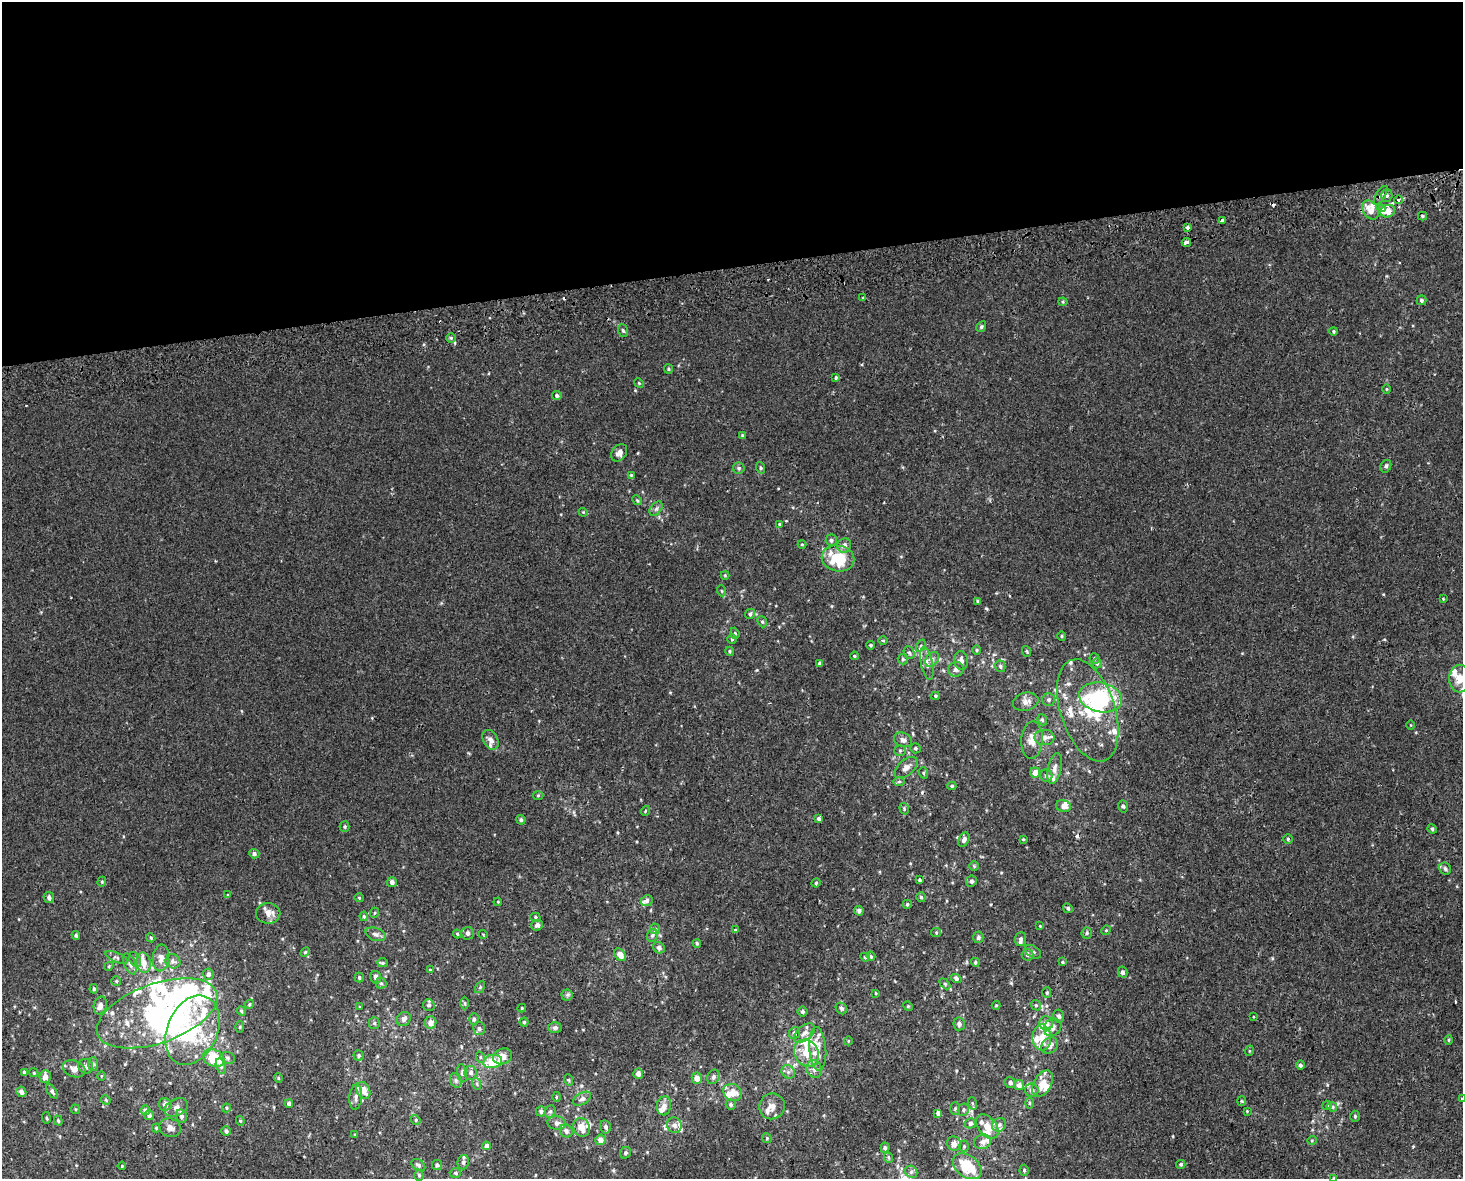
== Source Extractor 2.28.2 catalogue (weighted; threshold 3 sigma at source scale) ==
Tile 2 of 3 x 4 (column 2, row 1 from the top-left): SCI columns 1484-2944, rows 3572-4748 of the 4470 x 4790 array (HDU 1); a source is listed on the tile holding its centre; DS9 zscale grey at full resolution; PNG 1465 x 1181 px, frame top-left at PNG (2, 2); each listed source drawn as its Kron ellipse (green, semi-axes under 4 px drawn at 4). Shown black and unused: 23% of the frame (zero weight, under 2 of 3 exposures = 2% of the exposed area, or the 3 px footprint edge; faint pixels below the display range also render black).
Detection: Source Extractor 2.28.2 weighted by HDU 2 'WHT'; one run over the whole footprint, this tile lists its part. Background 3.92e-04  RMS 0.0028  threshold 0.0127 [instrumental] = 3 sigma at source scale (4.5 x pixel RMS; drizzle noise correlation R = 1.50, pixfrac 1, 0.0396/0.0396 arcsec/px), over >= 5 px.
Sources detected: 366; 7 inside a brighter object's white glare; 8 cosmic-ray / hot-pixel residue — neither listed nor drawn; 52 inside a brighter listed object's ellipse — not listed separately; the other 299 listed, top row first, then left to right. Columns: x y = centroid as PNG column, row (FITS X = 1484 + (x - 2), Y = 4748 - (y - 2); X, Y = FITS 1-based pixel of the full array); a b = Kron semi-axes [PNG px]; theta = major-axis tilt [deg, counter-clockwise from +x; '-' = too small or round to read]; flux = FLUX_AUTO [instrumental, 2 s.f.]
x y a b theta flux
1381 195 10 4 58 0.81
1387 196 6 5 - 0.64
1398 200 4 4 - 0.9
1382 208 4 3 - 7.8
1370 210 10 7 -56 2.9
1388 211 7 6 - 3.4
1422 216 4 4 - 0.39
1222 221 4 3 - 2.4
1188 227 4 3 - 1.3
1186 242 5 3 - 2.8
863 298 4 3 - 0.24
1421 300 5 5 - 0.52
1063 302 4 4 - 0.29
981 327 5 4 - 0.42
623 331 6 5 - 0.48
1334 331 4 4 - 0.33
451 338 5 5 - 0.4
668 369 5 4 - 0.35
836 378 4 3 - 0.56
639 383 5 4 - 0.31
1386 389 5 3 - 0.27
557 396 4 4 - 0.69
743 436 4 4 - 0.5
619 453 9 7 54 1.5
1386 466 6 5 - 0.69
739 468 6 5 - 0.52
761 468 6 4 -72 0.4
631 475 4 4 - 0.29
637 500 5 4 - 0.32
656 509 8 5 53 0.74
583 512 4 3 - 0.27
780 524 4 3 - 0.32
831 540 5 5 - 0.73
802 544 4 4 - 0.27
844 545 7 7 - 1.3
838 558 16 13 -12 12
725 575 4 4 - 0.27
722 591 5 3 - 0.26
1443 599 3 3 - 0.23
978 601 4 3 - 0.35
750 614 5 5 - 0.56
762 622 6 4 -67 0.41
735 633 5 4 - 0.39
1062 636 4 4 - 0.33
732 639 5 5 - 0.39
883 641 5 3 - 0.25
870 645 4 4 - 0.4
921 646 6 4 64 0.41
977 650 4 4 - 0.34
730 651 4 4 - 0.4
1026 651 5 3 - 0.29
909 653 6 5 - 0.56
854 656 4 3 - 0.34
1094 658 5 5 - 0.43
903 659 5 5 - 0.47
932 659 8 6 52 0.85
961 660 9 7 -83 1.3
927 663 16 6 -78 1.8
1097 663 5 4 - 0.55
819 664 3 3 - 0.58
1000 666 6 5 - 0.53
956 669 7 7 - 1.1
1460 679 13 11 89 4
935 696 4 4 - 0.37
1100 697 21 14 -12 22
1049 700 6 6 - 0.6
1026 702 13 9 14 1.8
1088 710 53 27 -72 19
1042 720 6 4 -68 0.44
1411 725 5 3 - 0.2
1044 737 10 7 -1 1.6
490 740 10 7 -61 1.8
903 740 9 7 -26 0.97
1032 740 19 10 87 2.9
915 748 5 5 - 0.5
900 751 5 5 - 0.43
906 768 13 8 41 1.6
1055 769 16 6 77 1.7
1035 772 5 5 - 2.3
924 773 6 3 -71 0.3
1046 776 6 6 - 0.8
899 782 6 4 1 0.46
952 786 4 4 - 0.38
538 795 5 3 - 0.3
1063 806 7 6 - 1.4
1123 806 6 5 - 0.53
904 809 6 4 -73 0.39
645 811 5 3 - 0.24
819 819 4 3 - 3.2
521 820 5 4 - 0.56
345 827 5 5 - 0.42
1432 829 5 4 - 0.36
1023 839 4 4 - 0.31
1288 839 4 4 - 0.39
964 840 7 5 63 0.89
254 854 5 4 - 0.77
974 866 5 5 - 0.33
1445 869 6 5 - 0.67
919 880 4 3 - 0.42
971 881 6 5 - 0.83
102 882 5 4 - 0.39
392 882 5 5 - 1
816 883 4 4 - 0.32
228 895 4 4 - 0.26
49 897 5 5 - 0.81
921 897 5 5 - 0.43
359 898 4 4 - 0.3
647 901 6 5 - 0.78
498 902 4 3 - 0.23
907 904 4 4 - 0.41
1068 908 5 4 - 0.55
859 911 5 4 - 0.74
268 913 12 10 1 2.5
374 913 5 3 - 0.28
364 916 5 4 - 0.4
535 917 5 4 - 0.42
537 925 6 5 - 1.1
1040 926 4 3 - 0.23
655 929 5 5 - 0.53
735 929 3 3 - 0.46
1106 930 5 4 - 0.31
936 932 5 4 - 0.29
468 933 6 6 - 0.82
1087 933 5 5 - 0.43
375 934 10 6 -19 1.1
457 934 4 4 - 0.35
483 934 4 3 - 0.2
76 935 4 4 - 0.53
652 935 6 5 - 0.55
978 937 6 5 - 0.56
151 938 4 3 - 0.29
1021 939 7 5 85 0.73
697 943 4 3 - 0.35
659 948 6 5 - 0.86
305 952 6 3 45 0.34
1033 952 9 5 -34 0.66
620 955 7 5 -53 2.5
1028 955 6 6 - 0.71
871 956 5 4 - 0.35
116 957 12 4 -24 0.71
865 957 4 4 - 0.32
161 958 13 8 84 1.9
135 960 8 5 -65 0.77
173 961 8 7 - 0.93
975 962 4 4 - 0.49
1063 962 4 3 - 0.31
144 963 10 7 -78 2.8
382 963 5 4 - 0.4
130 964 11 5 -68 1
109 966 5 3 - 0.28
430 970 4 4 - 0.25
1123 972 5 4 - 0.79
208 974 6 5 - 0.93
359 977 5 4 - 0.52
376 977 6 5 - 1.2
956 978 5 4 - 0.76
116 981 5 5 - 0.41
381 983 5 5 - 0.51
945 984 6 4 -45 0.39
480 987 6 4 56 0.37
94 989 5 4 - 0.5
876 993 4 2 - 0.22
1047 993 5 4 - 0.42
567 995 5 5 - 0.53
465 1003 6 4 -89 0.42
249 1004 5 4 - 0.33
100 1005 9 6 75 1.6
429 1005 6 6 - 0.65
996 1005 4 4 - 0.29
1036 1005 5 4 - 0.37
908 1006 5 4 - 0.32
360 1007 4 4 - 0.3
522 1008 4 4 - 0.28
841 1008 6 5 - 0.65
241 1011 5 4 - 0.46
803 1011 5 5 - 0.59
157 1013 63 29 19 34
1059 1016 6 5 - 0.77
1254 1017 3 2 - 0.25
404 1019 7 6 - 1.1
474 1019 6 5 - 0.44
524 1022 4 4 - 0.36
374 1023 5 5 - 0.53
431 1023 6 6 - 1.9
1046 1023 7 6 - 2.1
959 1024 6 5 - 0.81
240 1027 5 3 - 0.31
1052 1027 9 8 - 1.6
555 1028 6 5 - 0.75
479 1029 7 6 - 0.72
192 1030 36 25 66 19
794 1033 6 5 - 0.89
804 1033 12 7 40 1.6
1042 1038 13 9 -89 2.9
1448 1040 5 3 - 0.31
848 1041 4 3 - 0.2
1050 1046 9 7 43 1.9
818 1049 22 8 -86 3.3
1249 1051 5 3 - 0.23
806 1053 14 11 -61 4.3
359 1055 5 5 - 0.47
503 1056 10 7 24 2.7
480 1057 6 3 -72 0.36
214 1058 11 8 -27 8.7
228 1058 7 5 -17 0.71
493 1061 9 6 10 6.7
93 1064 7 5 -89 0.58
1300 1065 4 4 - 0.62
86 1066 7 7 - 1
221 1066 8 5 -74 0.78
74 1069 11 8 -20 1.8
814 1069 9 7 -65 1.3
24 1072 4 3 - 0.52
788 1072 7 6 - 0.87
34 1073 4 3 - 0.29
462 1073 9 4 -82 0.6
471 1073 7 6 - 0.88
638 1074 5 5 - 1.5
101 1076 4 3 - 0.24
45 1077 6 5 - 1.6
713 1077 7 6 - 0.74
278 1078 5 4 - 0.29
697 1078 6 5 - 1.9
456 1080 7 5 -70 0.7
569 1080 6 3 -71 0.3
1010 1083 5 5 - 0.86
477 1084 6 3 -72 0.39
1043 1084 14 9 60 3.7
1019 1085 5 5 - 1.1
363 1090 9 6 -63 3.4
1032 1090 7 6 - 1.2
52 1091 8 4 -58 0.67
21 1092 5 4 - 1.3
733 1092 10 8 -29 2.8
356 1097 12 6 85 1.3
556 1097 5 3 - 0.26
582 1099 10 6 29 0.97
1462 1099 3 3 - 1.1
106 1100 5 4 - 0.31
1241 1101 5 3 - 0.31
289 1103 4 4 - 1.1
972 1103 6 4 -71 0.34
1030 1103 6 4 89 0.35
165 1104 6 6 - 1.1
731 1104 5 5 - 0.62
1327 1105 5 4 - 0.32
664 1106 9 7 81 1.7
772 1106 13 12 - 2.4
176 1107 12 8 26 1.6
1332 1107 5 4 - 0.4
226 1108 4 4 - 0.36
75 1109 5 4 - 0.32
955 1109 6 5 - 0.49
145 1110 5 4 - 0.95
963 1110 6 5 - 0.55
541 1111 5 5 - 0.65
550 1111 6 5 - 0.6
1247 1111 3 3 - 0.21
938 1113 4 4 - 0.85
149 1115 5 5 - 0.97
181 1116 7 5 -77 1.1
1355 1116 5 4 - 0.51
46 1118 6 3 -82 0.35
58 1120 5 3 - 0.44
416 1120 5 4 - 0.3
240 1121 5 4 - 0.37
557 1123 9 6 -7 1.1
970 1123 5 5 - 0.84
674 1125 8 7 - 1.2
999 1125 7 6 - 0.86
581 1127 9 8 - 2.7
606 1127 6 5 - 0.99
987 1127 14 9 -50 3.1
156 1128 4 4 - 0.39
170 1128 11 9 -20 1.6
226 1131 5 4 - 0.93
566 1131 7 6 - 0.94
355 1134 4 3 - 0.22
767 1138 5 4 - 0.34
600 1140 5 5 - 2.1
1312 1140 5 3 - 0.23
982 1142 8 7 - 1.4
954 1144 7 7 - 1.5
487 1146 4 4 - 1.4
964 1146 5 4 - 0.43
885 1148 5 4 - 0.55
625 1153 6 5 - 0.53
889 1158 5 3 - 0.31
463 1162 7 5 73 0.87
1181 1164 4 4 - 0.44
418 1165 8 5 -36 0.74
437 1165 5 5 - 0.79
122 1166 4 3 - 0.27
967 1166 16 10 -37 12
1024 1170 5 4 - 0.46
911 1172 6 5 - 0.72
455 1173 5 5 - 0.44
419 1175 5 4 - 0.46
1334 1178 4 4 - 0.27
Overlapping masked pixels (flux is a lower limit): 2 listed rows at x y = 1382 208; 1188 227
Isophote crosses this tile's border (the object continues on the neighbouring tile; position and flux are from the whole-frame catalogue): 4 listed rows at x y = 1460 679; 1462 1099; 1024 1170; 1334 1178